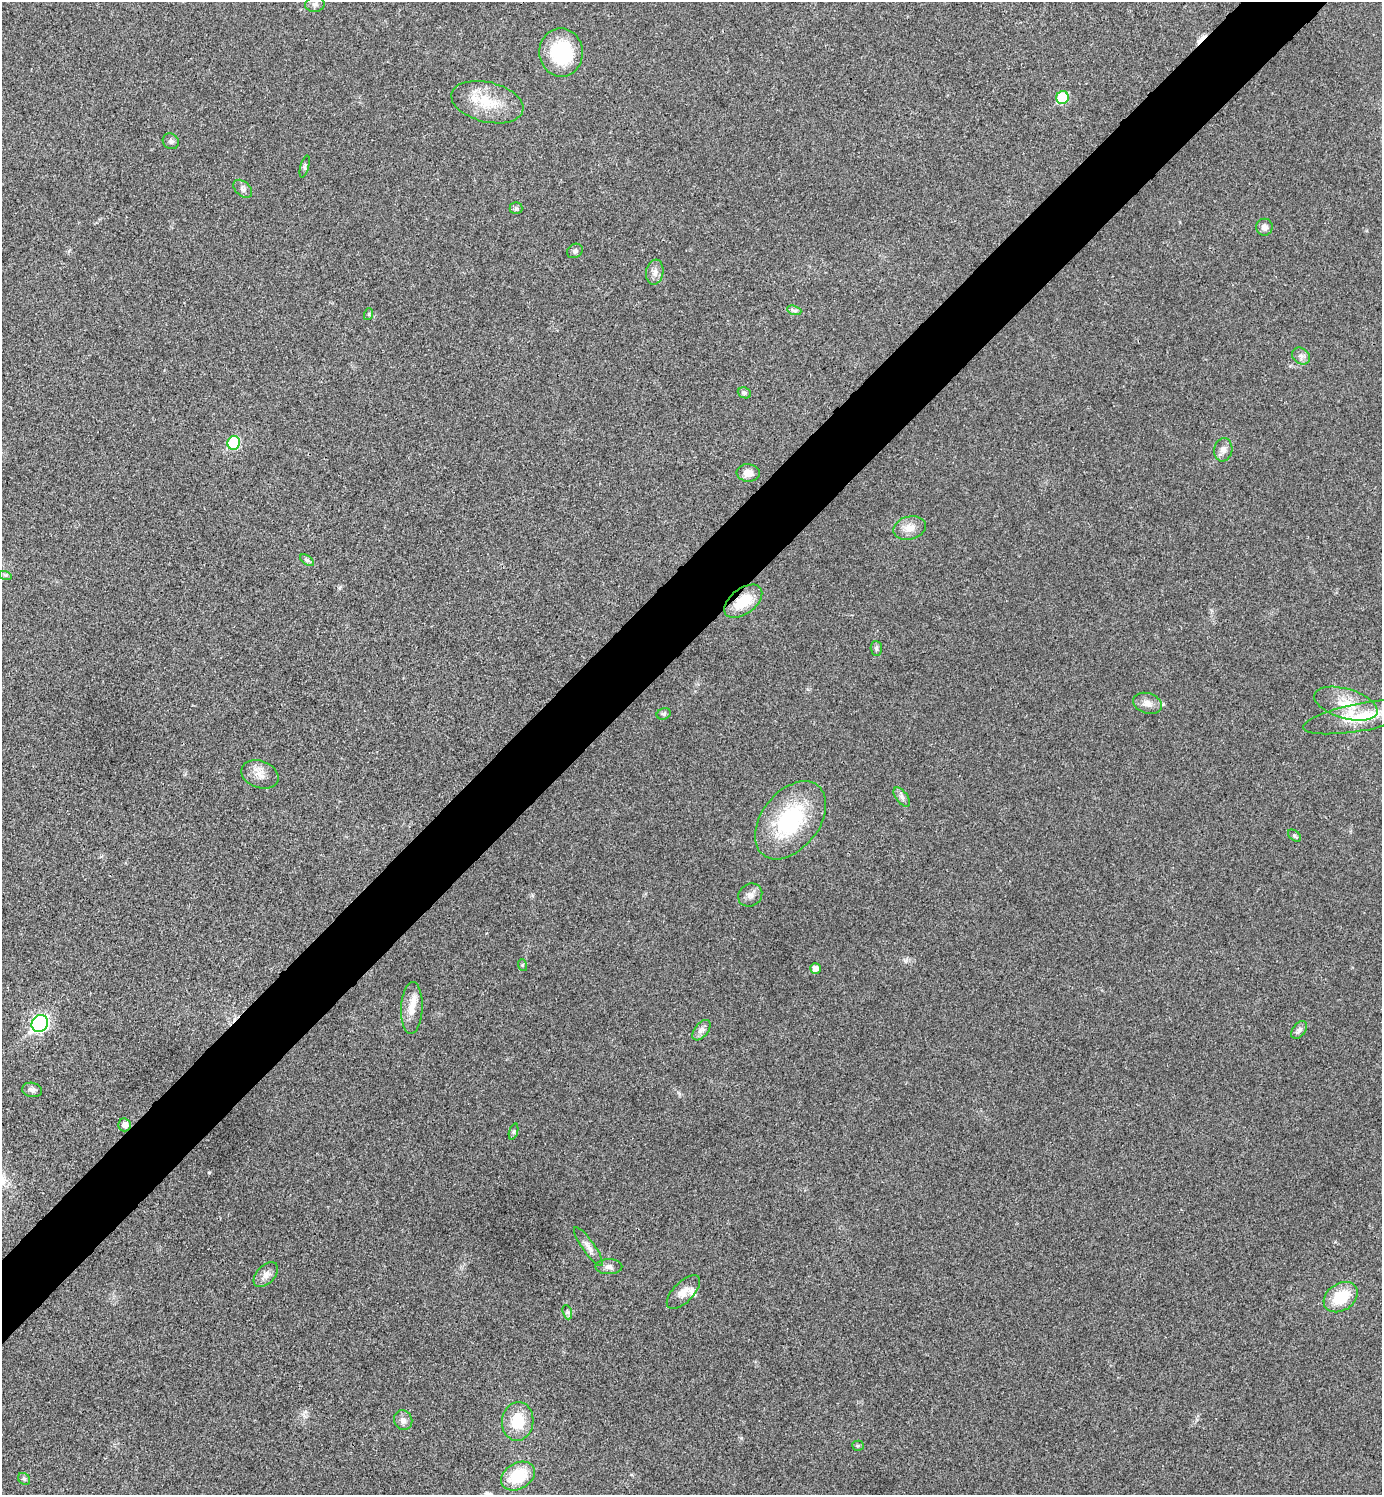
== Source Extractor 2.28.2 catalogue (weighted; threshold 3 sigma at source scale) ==
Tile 10 of 4 x 4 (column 2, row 3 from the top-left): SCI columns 1682-3061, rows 1497-2989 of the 5980 x 5981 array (HDU 1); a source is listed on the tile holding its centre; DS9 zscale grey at full resolution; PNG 1384 x 1497 px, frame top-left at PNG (2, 2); each listed source drawn as its Kron ellipse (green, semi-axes under 4 px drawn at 4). Shown black and unused: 5% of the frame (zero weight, under 3 of 4 exposures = <1% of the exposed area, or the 3 px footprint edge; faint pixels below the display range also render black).
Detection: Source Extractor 2.28.2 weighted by HDU 2 'WHT'; one run over the whole footprint, this tile lists its part. Background 0.0281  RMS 0.0053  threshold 0.0241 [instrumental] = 3 sigma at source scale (4.5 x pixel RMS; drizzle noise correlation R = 1.50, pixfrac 1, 0.05/0.05 arcsec/px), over >= 5 px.
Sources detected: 55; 1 cosmic-ray / hot-pixel residue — neither listed nor drawn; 2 inside a brighter listed object's ellipse — not listed separately; the other 52 listed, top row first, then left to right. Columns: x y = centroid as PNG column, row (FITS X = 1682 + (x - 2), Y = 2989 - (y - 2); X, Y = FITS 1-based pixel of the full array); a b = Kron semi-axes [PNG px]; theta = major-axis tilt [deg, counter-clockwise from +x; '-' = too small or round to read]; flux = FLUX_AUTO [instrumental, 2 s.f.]
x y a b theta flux
315 4 10 7 10 2
561 52 24 22 -87 33
1062 98 6 6 - 25
487 102 37 20 -14 19
171 141 8 7 - 1.6
305 167 11 4 75 1.2
243 189 11 7 -43 1.8
516 208 6 6 - 1.1
1264 227 8 8 - 2.4
575 251 8 6 35 1.4
655 272 13 8 81 3.2
794 310 7 4 -19 1.2
369 314 6 4 72 0.67
1301 356 10 7 -37 2.5
744 393 7 5 -22 1.1
234 443 7 6 - 31
1223 450 12 9 78 3.1
748 473 11 8 -5 3.8
910 528 16 11 15 6
307 560 8 4 -36 1.2
5 575 7 4 -17 0.88
743 601 22 12 37 16
876 649 7 5 -89 1.2
1147 703 15 10 -17 4.2
1346 704 33 15 -16 15
664 714 7 5 21 1.1
1363 717 60 14 11 21
260 774 19 13 -21 5.8
902 797 11 6 -53 1.9
790 820 44 28 52 52
1294 836 7 4 -41 1.1
750 895 12 11 - 3.3
522 965 6 4 -72 0.7
815 969 5 5 - 3.2
412 1008 26 10 87 8
40 1023 9 8 - 140
701 1030 12 6 52 2.4
1299 1030 10 6 53 1.8
32 1090 10 7 -10 2.1
125 1125 6 6 - 2.9
514 1131 8 3 71 0.85
588 1247 23 6 -54 3.8
609 1267 13 7 0 2.5
266 1275 15 9 46 3.7
683 1292 21 10 45 5.5
1341 1297 18 13 34 17
567 1312 7 4 -72 1.2
403 1420 10 9 - 2.5
518 1421 19 16 83 16
858 1446 5 5 - 0.74
518 1476 18 13 30 20
24 1479 7 5 -43 1
Overlapping masked pixels (flux is a lower limit): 1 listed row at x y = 743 601
Isophote crosses this tile's border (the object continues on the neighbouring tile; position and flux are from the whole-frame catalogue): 1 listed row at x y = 1363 717
Unlisted compact peaks at least as high as the median listed source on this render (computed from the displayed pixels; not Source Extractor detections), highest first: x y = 209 1172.